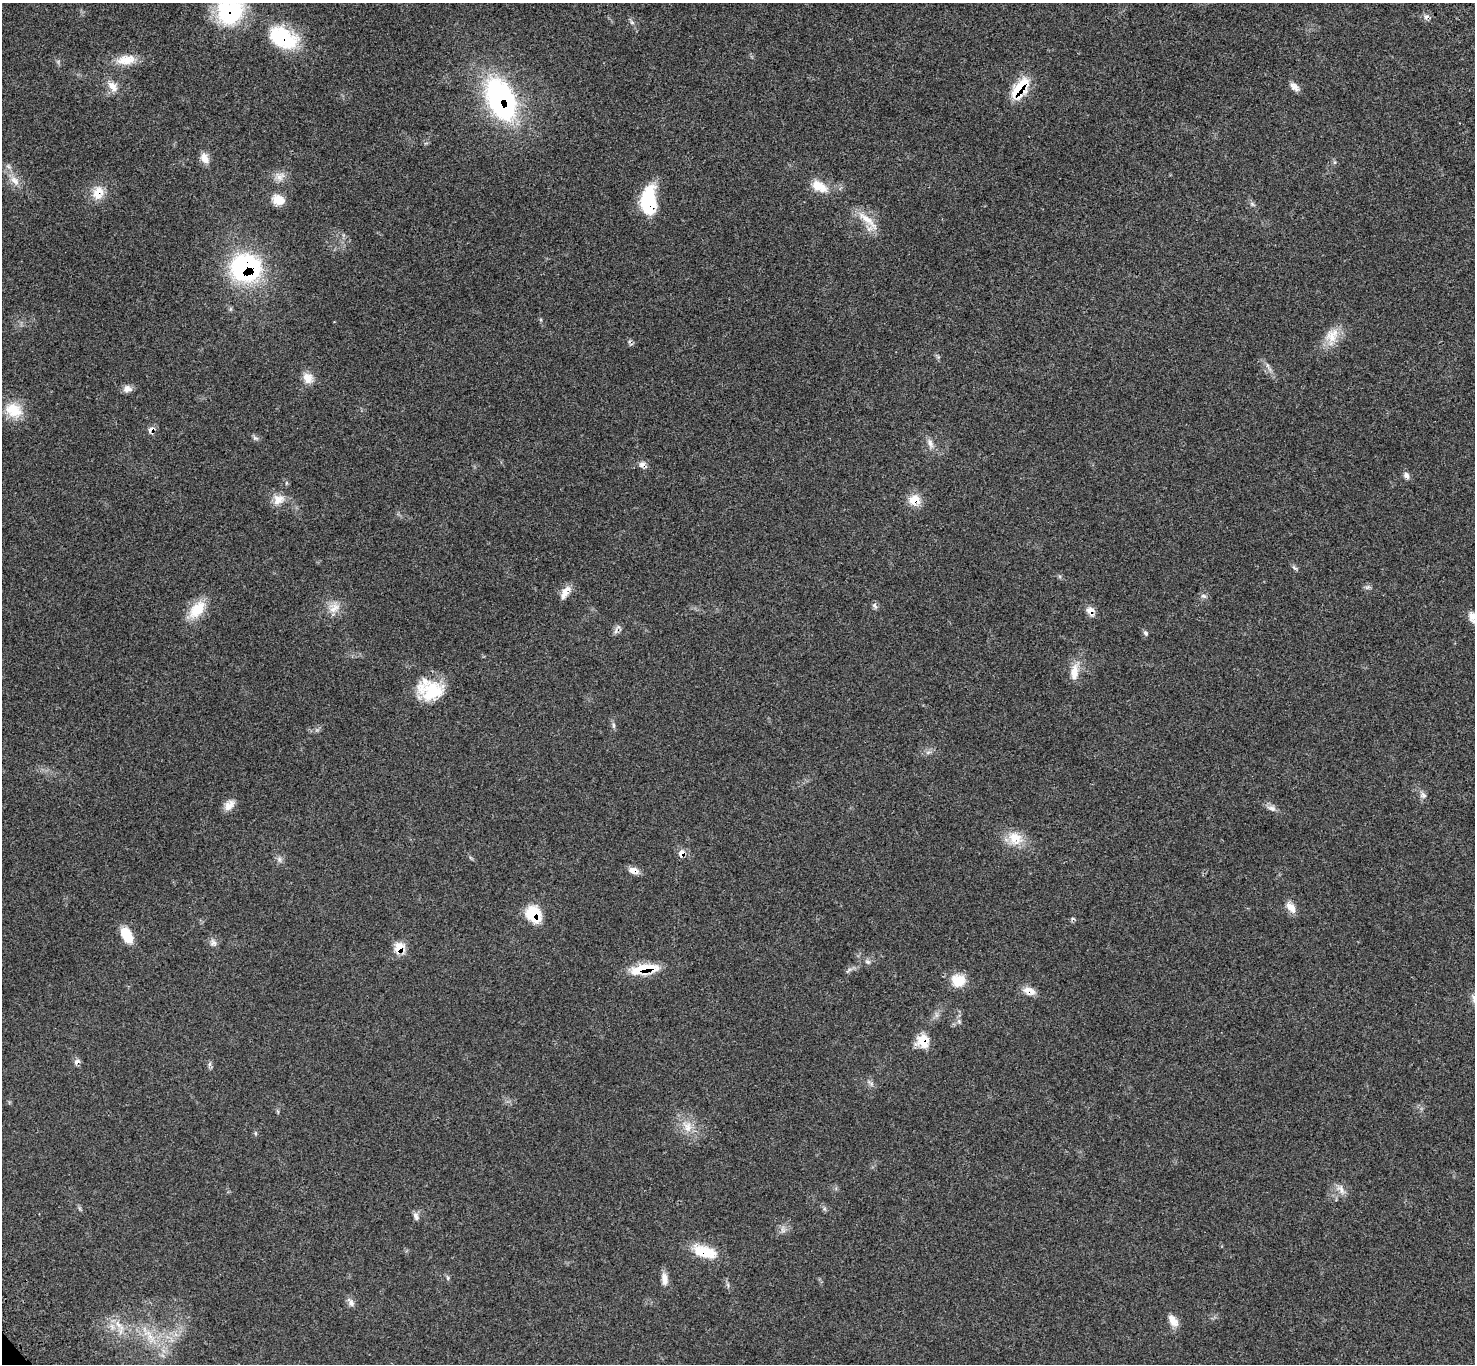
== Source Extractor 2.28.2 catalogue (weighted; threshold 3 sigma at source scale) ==
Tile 10 of 4 x 4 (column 2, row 3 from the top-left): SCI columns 1577-3049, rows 1604-2965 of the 6102 x 6074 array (HDU 1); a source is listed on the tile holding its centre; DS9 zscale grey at full resolution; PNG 1477 x 1366 px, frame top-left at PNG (2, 3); no overlay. Shown black and unused: <1% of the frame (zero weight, under 3 of 4 exposures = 6% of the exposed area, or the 3 px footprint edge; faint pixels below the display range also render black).
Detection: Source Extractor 2.28.2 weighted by HDU 2 'WHT'; one run over the whole footprint, this tile lists its part. Background 0.058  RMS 0.0056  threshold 0.025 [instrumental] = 3 sigma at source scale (4.5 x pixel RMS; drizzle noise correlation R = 1.50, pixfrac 1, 0.05/0.05 arcsec/px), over >= 5 px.
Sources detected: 79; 3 cosmic-ray / hot-pixel residue — not listed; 1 inside a brighter listed object's ellipse — not listed separately; the other 75 listed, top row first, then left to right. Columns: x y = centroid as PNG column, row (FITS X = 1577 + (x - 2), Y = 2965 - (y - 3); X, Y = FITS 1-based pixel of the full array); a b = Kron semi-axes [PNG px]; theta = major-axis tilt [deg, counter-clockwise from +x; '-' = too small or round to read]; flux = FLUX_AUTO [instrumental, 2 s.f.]
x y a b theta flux
230 11 32 30 28 42
632 22 7 5 -30 1.2
284 38 41 24 -41 31
126 60 26 12 8 9.3
113 87 18 11 -55 5.3
1294 87 13 7 -43 2.9
1020 88 27 13 55 20
501 99 41 24 -66 110
205 158 14 9 -63 4.4
280 176 14 12 13 4.5
15 181 16 9 -46 5.2
819 186 22 12 -29 9.4
98 193 18 15 64 8.8
278 200 15 12 -20 6.9
649 201 31 16 89 29
1252 204 8 4 -45 1.2
867 220 39 9 -42 8.8
246 268 26 23 3 85
1332 336 26 17 65 10
1267 365 7 4 -71 1
308 378 15 12 -55 5.5
127 389 11 9 0 2.9
13 410 24 18 -23 13
151 429 9 7 51 2.9
255 438 9 5 -26 1.3
930 443 15 7 -69 3.1
642 465 12 7 -22 2.5
1406 475 9 7 -52 2.2
278 499 17 13 22 6.2
914 500 14 12 14 8.1
1295 568 9 3 -33 1
1367 587 7 4 34 1.2
565 593 17 8 55 4.9
1203 596 9 5 -26 1.4
874 605 8 6 -47 1.4
334 608 17 14 41 6.5
197 609 28 15 49 13
1090 611 12 9 -52 3.9
1145 633 6 5 - 1.3
1074 672 22 10 84 7.1
431 691 32 22 -3 23
614 725 8 4 -81 1.1
928 752 7 4 19 1.2
1423 795 10 8 -41 2.1
229 805 16 10 47 4.4
1272 808 11 7 -15 2.5
1015 838 21 17 -25 11
681 853 11 8 83 3.4
279 859 9 6 -84 1.6
634 870 14 8 -18 3.5
1291 907 16 9 -49 4.8
534 914 18 14 -55 18
127 935 17 9 -63 13
213 943 10 8 8 2.3
399 948 10 9 - 10
867 962 8 6 -20 1.5
644 969 32 10 9 19
958 981 18 16 -8 9.6
1029 991 16 10 -16 4.9
959 1021 7 5 -60 1.2
923 1041 14 13 - 10
77 1062 9 6 47 1.8
210 1064 7 4 89 1.2
871 1083 10 5 -40 1.6
687 1127 18 12 -64 7.7
1341 1189 16 8 -58 3.7
416 1216 11 7 -65 2
783 1230 8 5 -60 1.7
705 1252 31 13 -16 15
448 1278 6 4 -89 0.8
665 1279 17 8 -82 3.9
351 1302 13 7 -55 2.4
1173 1321 17 9 -55 4.9
118 1324 15 7 -54 5
150 1336 23 8 -71 7.5
Overlapping masked pixels (flux is a lower limit): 20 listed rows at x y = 230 11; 284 38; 1020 88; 501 99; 98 193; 649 201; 246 268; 151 429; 642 465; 914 500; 1090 611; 681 853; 634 870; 534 914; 399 948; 644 969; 1029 991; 923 1041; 77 1062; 705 1252
Isophote crosses this tile's border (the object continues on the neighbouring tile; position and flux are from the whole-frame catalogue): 1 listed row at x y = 230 11